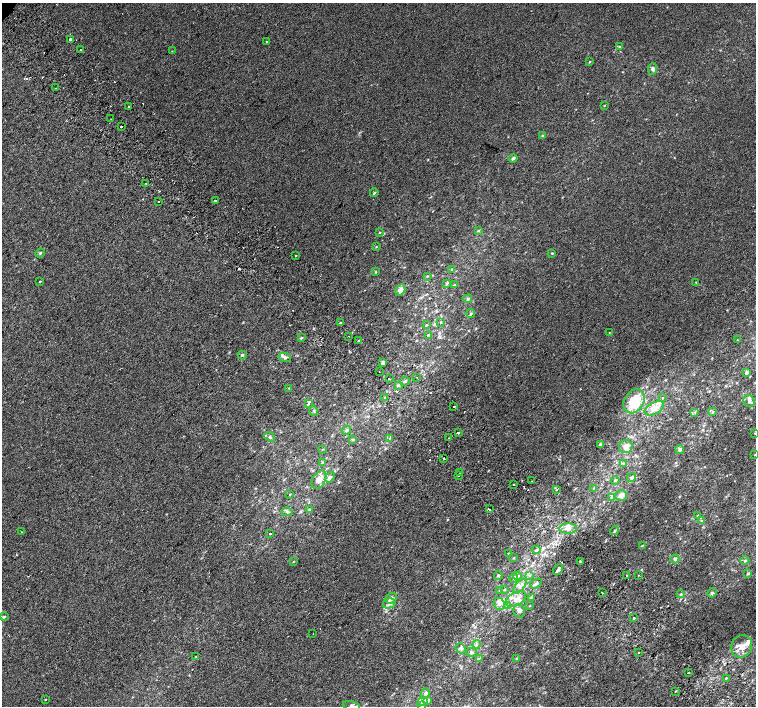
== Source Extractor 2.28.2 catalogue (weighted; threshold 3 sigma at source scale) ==
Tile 6 of 4 x 4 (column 2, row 2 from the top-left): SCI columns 1545-3051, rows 3073-4480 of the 6096 x 6079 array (HDU 1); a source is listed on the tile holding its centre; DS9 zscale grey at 2 x 2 block average (1 PNG px = mean of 2 x 2 image px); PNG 758 x 708 px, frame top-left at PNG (2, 3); each listed source drawn as its Kron ellipse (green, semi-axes under 4 px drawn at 4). Shown black and unused: <1% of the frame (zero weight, under 2 of 3 exposures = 2% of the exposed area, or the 3 px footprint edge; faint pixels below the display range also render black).
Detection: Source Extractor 2.28.2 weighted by HDU 2 'WHT'; one run over the whole footprint, this tile lists its part. Background 7.39e-04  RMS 0.0038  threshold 0.0171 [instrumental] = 3 sigma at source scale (4.5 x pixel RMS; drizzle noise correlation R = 1.50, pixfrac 1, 0.0396/0.0396 arcsec/px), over >= 5 px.
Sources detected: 175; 16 cosmic-ray / hot-pixel residue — neither listed nor drawn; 8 inside a brighter listed object's ellipse — not listed separately; the other 151 listed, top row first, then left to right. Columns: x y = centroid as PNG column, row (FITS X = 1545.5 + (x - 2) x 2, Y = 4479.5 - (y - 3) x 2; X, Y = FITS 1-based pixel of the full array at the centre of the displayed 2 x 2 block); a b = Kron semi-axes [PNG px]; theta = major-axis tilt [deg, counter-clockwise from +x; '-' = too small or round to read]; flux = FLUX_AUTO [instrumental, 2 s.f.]
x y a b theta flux
70 39 4 2 - 1.5
266 41 2 2 - 4.6
619 47 4 3 - 1.2
81 50 2 2 - 2.2
172 51 2 2 - 0.34
590 62 3 2 - 0.58
653 69 5 4 - 2.1
55 88 2 2 - 1
128 106 2 2 - 1.8
604 106 3 2 - 0.4
111 119 2 2 - 0.37
121 126 2 2 - 1.5
542 136 3 3 - 0.74
513 158 4 3 - 1.9
146 184 2 2 - 0.87
374 193 4 3 - 1
215 201 2 2 - 2.6
159 202 2 2 - 3.3
478 231 4 3 - 0.79
380 232 3 2 - 0.48
376 247 3 2 - 0.5
40 253 5 3 - 1.1
552 253 3 2 - 0.6
296 255 2 2 - 0.89
452 269 3 3 - 0.75
376 272 3 3 - 0.61
427 276 3 2 - 0.57
40 281 2 2 - 5.7
696 282 2 2 - 0.41
446 284 4 3 - 1.1
454 285 3 2 - 0.48
400 290 6 4 57 5.1
468 299 4 3 - 1.3
471 314 4 3 - 1.1
341 322 2 2 - 1.6
441 322 3 2 - 0.51
426 325 3 2 - 0.59
609 332 2 2 - 0.44
428 335 3 2 - 0.87
349 336 2 2 - 0.33
301 338 4 3 - 1.2
737 340 3 2 - 0.41
358 341 2 2 - 4.9
242 355 4 3 - 1.2
284 357 6 4 -18 2.1
383 362 4 3 - 2.5
379 371 2 2 - 0.42
746 372 4 4 - 1.9
417 377 2 2 - 1.7
389 379 2 2 - 0.49
405 381 5 3 - 1.2
398 385 4 3 - 0.98
289 388 3 3 - 0.55
385 397 4 2 - 0.84
663 398 3 2 - 0.55
634 401 13 9 57 30
749 401 6 5 - 2.7
308 404 3 2 - 0.71
453 407 2 2 - 2.9
654 408 10 6 28 8.8
314 411 5 2 - 0.99
695 412 3 2 - 0.62
713 412 3 3 - 0.73
347 430 5 4 - 1.5
458 433 2 2 - 1.3
755 433 3 2 - 0.5
270 437 6 3 -40 1.3
389 438 3 3 - 0.74
449 438 2 2 - 1.5
352 439 4 3 - 0.88
600 445 4 3 - 1.2
626 447 7 6 - 6.6
322 449 4 2 - 0.47
680 450 4 4 - 1.9
755 455 3 2 - 0.56
444 458 2 2 - 3
322 462 3 3 - 0.79
623 464 3 3 - 0.78
460 472 2 2 - 2.7
458 476 2 2 - 0.7
330 477 6 4 50 2.3
631 478 5 4 - 1.8
319 480 10 6 61 8.5
615 480 4 3 - 1.3
531 481 2 2 - 1.9
513 485 2 2 - 1.5
594 488 3 2 - 0.51
557 490 2 2 - 0.69
290 494 3 2 - 0.54
621 495 6 5 - 5.9
611 497 4 3 - 1.3
309 509 3 3 - 0.64
489 509 2 2 - 6.1
287 512 5 3 - 1.4
697 516 3 3 - 0.73
701 521 4 3 - 1.1
568 528 9 5 2 4.8
615 530 4 3 - 1.4
21 532 2 2 - 1.1
270 533 2 2 - 8.2
642 545 3 2 - 0.46
536 550 4 4 - 1.7
509 554 4 3 - 0.76
514 558 3 2 - 0.44
675 559 4 4 - 2
745 560 4 3 - 1.2
580 561 3 2 - 0.62
293 562 3 2 - 0.51
558 569 6 2 52 17
748 573 3 3 - 1
498 575 4 4 - 1.5
529 575 3 2 - 0.66
627 575 2 2 - 4.7
638 575 2 2 - 0.76
518 576 4 4 - 1.4
514 578 4 3 - 1.1
536 584 6 3 33 2.1
520 586 9 3 49 3.3
504 589 3 2 - 0.57
499 591 4 2 - 0.76
602 593 2 2 - 6.8
712 593 5 4 - 1.7
681 594 4 3 - 1.1
531 597 3 2 - 0.81
391 598 6 5 - 3.5
516 599 11 6 29 7.1
389 603 6 5 - 4.1
499 604 6 5 - 3.4
507 606 4 4 - 1.4
530 606 3 2 - 0.37
519 611 7 5 -69 3
3 617 4 3 - 1
634 618 2 2 - 9
313 634 2 2 - 1.3
476 644 4 3 - 1.3
742 646 11 10 - 8.8
460 648 5 4 - 2.1
472 652 5 4 - 1.5
638 653 2 2 - 2
196 657 3 2 - 0.38
479 658 4 3 - 0.95
517 659 3 2 - 0.73
689 673 2 2 - 3.9
726 678 3 3 - 0.81
675 691 2 2 - 0.66
425 693 4 4 - 1.5
45 700 2 2 - 0.49
428 700 4 3 - 1.4
423 701 5 3 - 1.3
351 706 9 4 -10 2.7
422 706 4 4 - 1.3
Isophote crosses this tile's border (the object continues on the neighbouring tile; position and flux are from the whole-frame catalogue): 4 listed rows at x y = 755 433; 755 455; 351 706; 422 706
Diffuse or blended objects may show on this block-average render without a row.